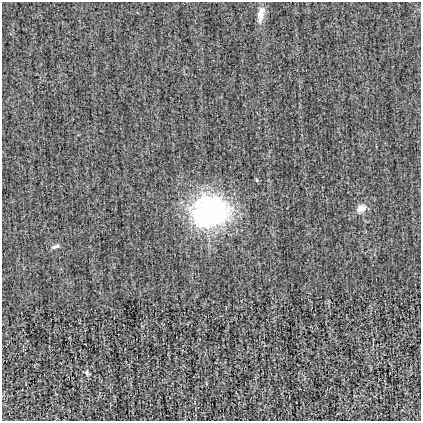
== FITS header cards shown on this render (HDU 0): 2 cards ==
NAXIS1  =                  419
NAXIS2  =                  419

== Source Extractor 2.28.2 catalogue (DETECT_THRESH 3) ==
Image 419 x 419 px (HDU 0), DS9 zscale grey, 1 PNG px = 1 image px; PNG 423 x 423 px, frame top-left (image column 1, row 419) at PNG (2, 2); no overlay
Background -0.00117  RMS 0.023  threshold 0.0693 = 3 sigma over >= 5 px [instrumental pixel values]
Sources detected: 5; all 5 listed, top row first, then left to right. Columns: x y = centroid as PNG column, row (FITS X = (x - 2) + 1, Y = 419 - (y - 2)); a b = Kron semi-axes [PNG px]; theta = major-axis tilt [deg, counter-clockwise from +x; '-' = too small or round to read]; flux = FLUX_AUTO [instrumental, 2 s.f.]
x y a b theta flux
261 13 18 8 75 14
361 208 14 9 29 12
211 211 32 26 8 370
56 246 12 5 16 4.8
87 373 9 5 -81 3.6